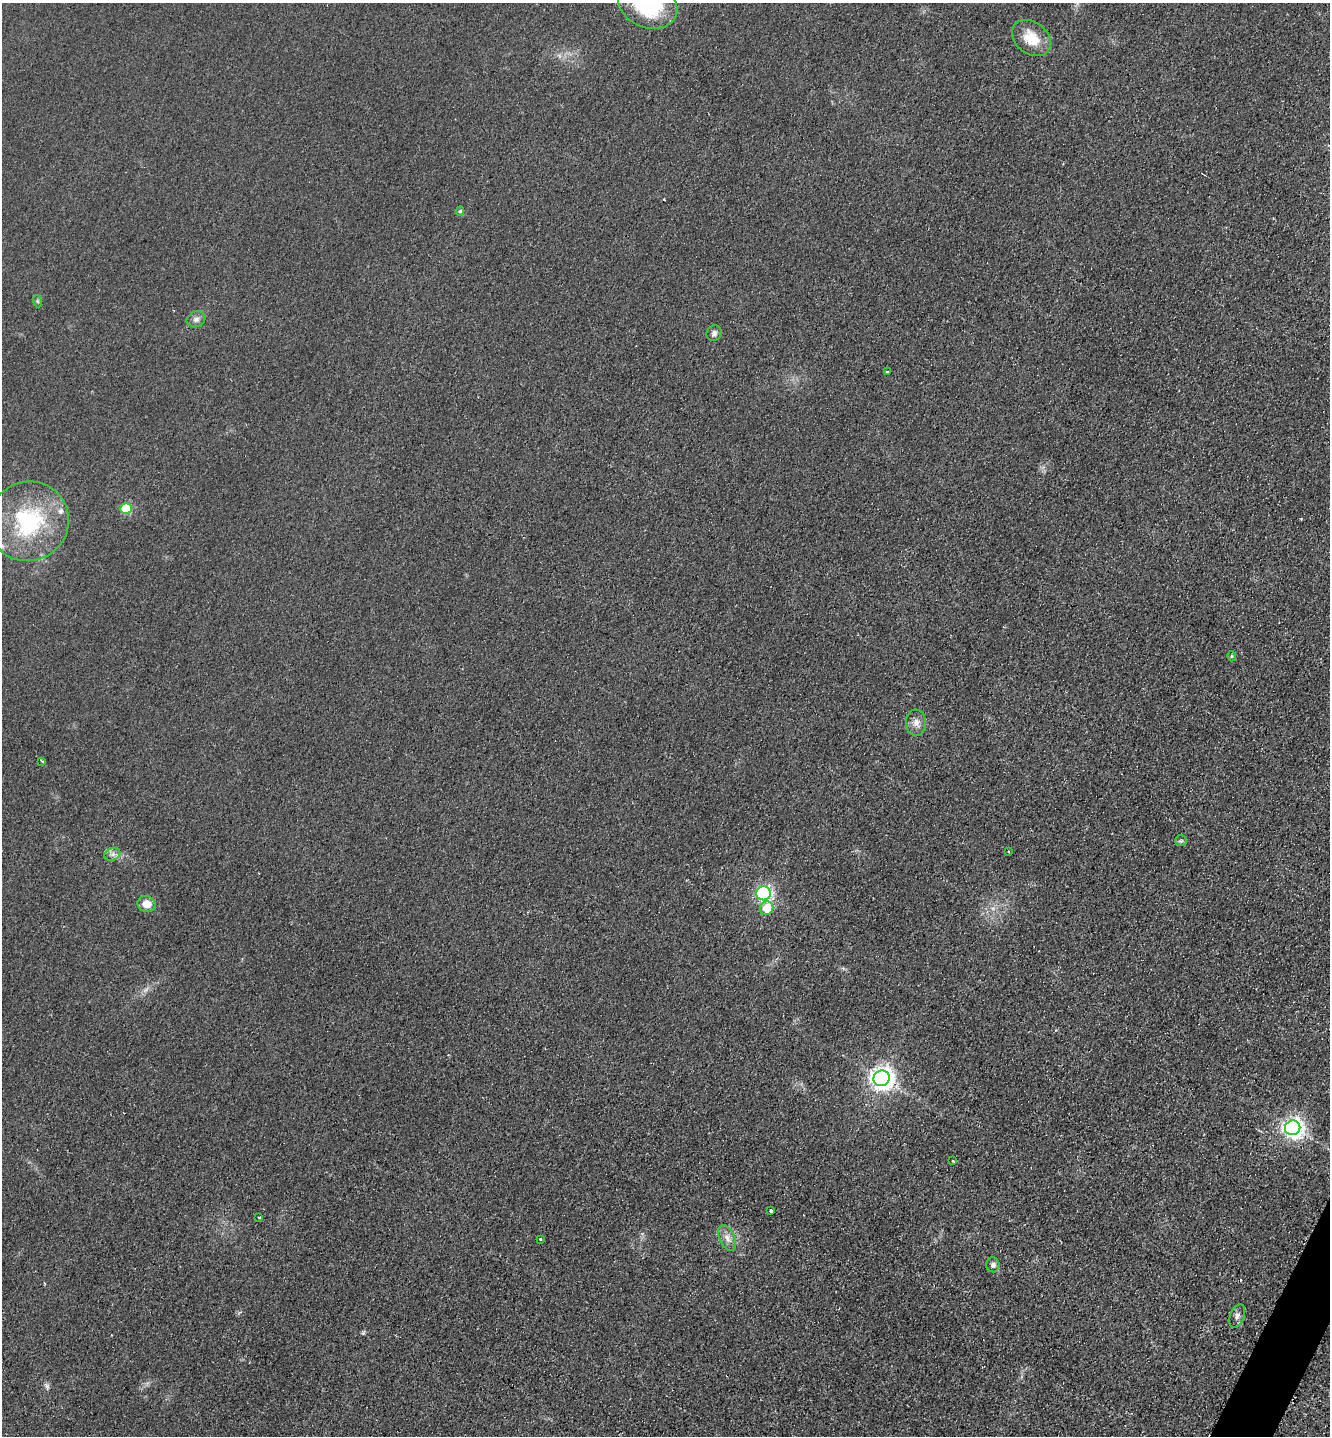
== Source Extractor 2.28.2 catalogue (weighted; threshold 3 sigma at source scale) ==
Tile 6 of 4 x 4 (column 2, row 2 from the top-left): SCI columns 1623-2950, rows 2879-4312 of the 5764 x 5754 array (HDU 1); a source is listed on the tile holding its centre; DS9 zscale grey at full resolution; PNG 1332 x 1438 px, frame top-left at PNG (2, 3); each listed source drawn as its Kron ellipse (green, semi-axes under 4 px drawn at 4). Shown black and unused: <1% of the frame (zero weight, under 2 of 3 exposures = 1% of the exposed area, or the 3 px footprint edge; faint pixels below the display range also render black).
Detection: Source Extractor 2.28.2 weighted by HDU 2 'WHT'; one run over the whole footprint, this tile lists its part. Background 0.0374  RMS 0.0093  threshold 0.0417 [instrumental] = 3 sigma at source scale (4.5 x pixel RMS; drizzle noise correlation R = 1.50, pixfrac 1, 0.05/0.05 arcsec/px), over >= 5 px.
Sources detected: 31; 3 cosmic-ray / hot-pixel residue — neither listed nor drawn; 1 inside a brighter listed object's ellipse — not listed separately; the other 27 listed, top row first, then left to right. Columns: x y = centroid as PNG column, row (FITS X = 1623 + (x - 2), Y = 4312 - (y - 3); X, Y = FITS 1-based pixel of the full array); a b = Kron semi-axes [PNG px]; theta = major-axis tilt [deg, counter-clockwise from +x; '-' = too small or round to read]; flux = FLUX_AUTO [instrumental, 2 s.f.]
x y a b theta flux
648 5 30 22 -22 74
1031 38 21 15 -39 21
460 211 5 4 - 1.5
37 301 6 4 -71 1.2
196 319 9 8 - 4
714 333 8 7 - 3.1
887 372 3 3 - 1.9
126 509 6 5 - 52
28 521 41 39 35 94
1231 656 5 3 - 0.97
916 723 13 10 -84 6
42 761 3 2 - 1.2
1181 841 6 5 - 1.6
1009 851 3 3 - 1.6
112 854 8 6 21 3.3
763 893 7 7 - 210
146 904 9 8 - 10
767 908 7 6 - 19
882 1078 8 7 - 760
1293 1128 7 7 - 550
953 1161 3 3 - 1.3
771 1211 4 3 - 4.1
259 1217 3 3 - 2.2
727 1238 13 7 -65 6.2
540 1239 3 3 - 1.3
993 1265 7 6 - 3.4
1237 1316 12 7 68 4
Isophote crosses this tile's border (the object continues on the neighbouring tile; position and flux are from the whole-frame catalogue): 1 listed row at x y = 648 5
Unlisted compact peaks at least as high as the median listed source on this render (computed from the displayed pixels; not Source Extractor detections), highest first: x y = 47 1386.